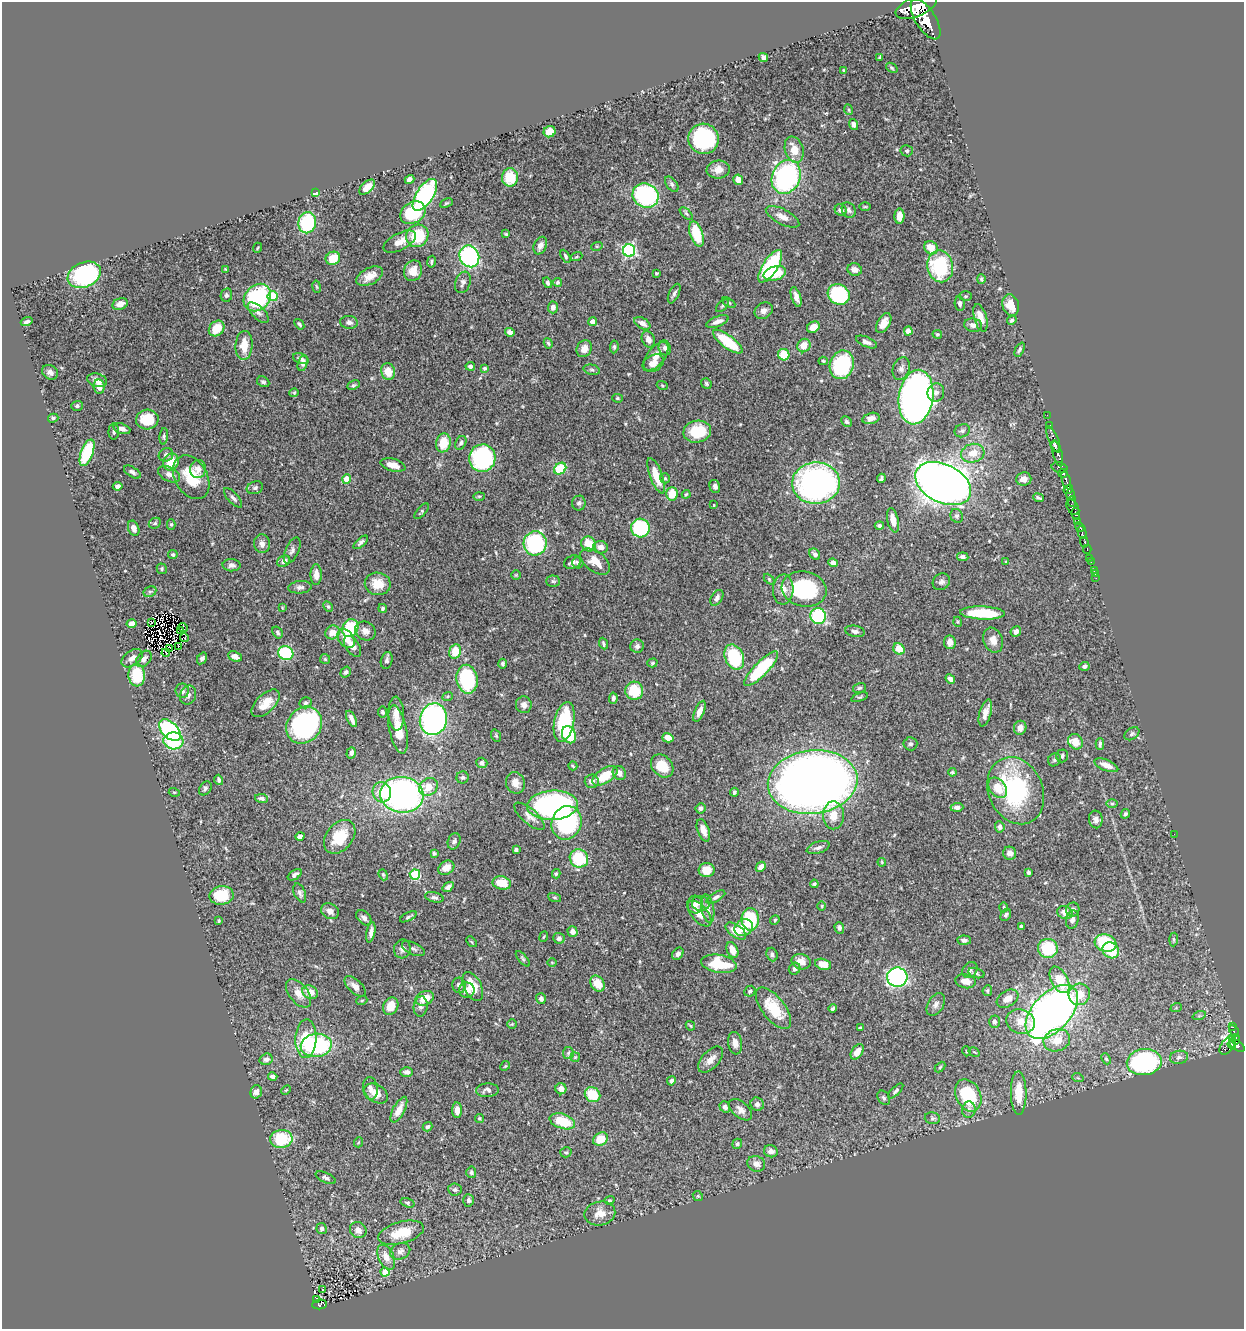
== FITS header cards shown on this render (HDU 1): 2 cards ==
NAXIS1  =                 1242
NAXIS2  =                 1327

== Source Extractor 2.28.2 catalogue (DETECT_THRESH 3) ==
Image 1242 x 1327 px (HDU 1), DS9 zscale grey, 1 PNG px = 1 image px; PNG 1246 x 1331 px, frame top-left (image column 1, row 1327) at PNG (2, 2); each listed source drawn as its Kron ellipse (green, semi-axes under 4 px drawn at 4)
Background 0.573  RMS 0.021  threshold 0.0644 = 3 sigma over >= 5 px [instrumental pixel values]
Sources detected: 516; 6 with non-positive FLUX_AUTO (blend fragments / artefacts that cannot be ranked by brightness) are neither listed nor drawn; of the other 510, the 500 brightest by FLUX_AUTO listed and drawn (10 fainter detections omitted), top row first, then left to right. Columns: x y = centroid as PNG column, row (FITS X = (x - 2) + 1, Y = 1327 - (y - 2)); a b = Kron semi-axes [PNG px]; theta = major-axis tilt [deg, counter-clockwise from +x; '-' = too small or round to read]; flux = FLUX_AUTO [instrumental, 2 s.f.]
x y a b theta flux
916 7 22 10 23 2000
926 19 23 10 -58 2100
763 57 5 4 - 5
879 58 4 2 - 1.5
892 68 6 3 -36 1.8
844 71 3 3 - 2.1
849 110 5 3 - 1.6
853 124 6 4 -71 5.3
550 132 6 5 - 16
703 139 15 15 - 160
794 150 13 9 -72 20
907 151 6 5 - 2.6
718 169 11 9 8 12
510 177 9 8 - 38
786 177 17 14 65 220
409 179 5 4 - 4.8
738 180 5 4 - 12
672 184 9 5 -54 3.3
367 187 9 5 43 11
316 193 4 3 - 6.5
425 195 18 8 57 240
646 196 13 12 - 190
446 203 7 4 25 1.9
865 207 5 3 - 1.5
841 210 6 5 - 7.3
849 210 8 6 -59 4.1
413 213 13 10 34 76
686 214 8 4 -42 2.6
899 216 7 5 89 12
783 217 18 7 -28 11
307 223 10 8 79 82
506 234 4 4 - 1.8
696 234 13 6 -72 52
417 236 11 10 - 53
400 242 18 8 27 14
540 246 9 6 66 6.7
597 246 6 3 17 1.5
257 248 5 3 - 1.3
931 248 7 6 - 23
629 251 6 6 - 220
469 256 11 9 -65 190
565 256 7 4 -60 2.7
576 257 6 3 19 1.3
333 258 7 6 - 28
432 262 6 4 80 2.4
770 266 19 7 57 140
940 266 16 13 -79 110
226 269 4 4 - 1.7
855 270 7 6 - 8.2
413 271 10 9 - 15
656 273 3 3 - 1.7
775 273 11 7 18 40
84 275 17 12 23 210
370 276 14 8 27 14
981 279 5 4 - 2.2
463 282 11 7 69 5.4
557 282 4 4 - 1.9
548 283 5 4 - 3
316 287 6 3 -80 1.5
674 294 10 5 64 4.3
839 294 11 10 - 85
226 295 7 5 78 3.4
273 296 5 5 - 54
966 296 6 5 - 2
796 297 10 4 -73 8.7
257 298 15 12 47 140
729 302 7 4 -32 2
120 304 8 5 22 10
960 304 7 5 -81 3.7
1011 305 11 8 -72 19
722 306 8 4 45 2.2
553 307 6 5 - 6.1
764 311 9 7 34 7.3
258 313 13 6 -44 6.4
980 318 14 6 -75 15
1012 320 5 4 - 2.8
27 322 6 4 17 3.9
349 322 9 6 -5 5.4
593 322 4 4 - 11
717 322 12 5 21 8
642 323 9 5 -31 7.9
884 323 11 6 60 14
299 324 6 4 -51 2.9
973 325 9 6 -10 7.1
813 327 6 5 - 12
217 328 9 7 46 26
908 331 4 4 - 17
510 332 5 4 - 6.2
937 334 5 4 - 1.9
648 339 8 6 -66 8.6
728 342 18 6 -37 65
866 342 11 5 -23 5.9
548 343 5 4 - 2.2
244 345 14 8 87 25
804 346 7 6 - 18
614 347 6 4 83 2.7
665 348 7 6 - 5.1
584 349 9 7 60 9.8
1019 350 7 4 63 2.9
784 355 6 5 - 39
656 356 17 8 51 13
301 359 8 5 -21 4.3
823 361 4 4 - 1.9
303 363 8 5 73 6.4
653 363 11 8 27 10
842 365 14 11 72 140
470 366 5 4 - 3.8
485 368 4 3 - 2.4
901 369 12 8 68 6.9
592 370 8 5 -12 2.6
50 372 8 7 - 5.9
388 372 8 6 -78 20
97 380 10 6 -15 11
263 382 6 5 - 2.8
706 383 6 5 - 2.4
353 385 6 4 26 2.1
662 385 6 3 -19 1.6
99 386 7 5 -81 13
936 392 9 8 - 7.1
294 393 4 4 - 1.5
916 397 27 17 82 1100
618 398 5 4 - 1.9
77 406 6 5 - 2.9
1047 415 2 2 - 4.7
53 418 5 4 - 2.5
871 418 9 5 13 7.3
147 420 11 10 - 45
847 422 6 4 -44 2.8
1050 425 2 2 - 4.9
122 429 9 5 -19 6.9
114 431 8 5 89 3.6
962 431 8 6 22 4.2
697 432 14 11 12 52
164 436 8 4 83 2.6
1053 440 14 5 -68 240
443 443 9 7 79 32
461 443 7 5 64 4
1055 446 6 4 -81 180
87 453 14 6 69 95
973 453 12 9 15 20
1057 453 13 4 -74 350
166 455 7 6 - 4.3
482 458 14 13 - 220
171 462 9 7 59 33
393 465 13 6 -15 12
1059 468 8 5 -12 97
198 469 9 8 - 8.7
560 469 7 5 41 54
132 472 9 5 -32 4
1063 473 4 3 - 120
169 474 12 7 -28 7
656 476 19 6 -70 30
191 477 23 16 -60 49
665 478 5 5 - 2.3
881 478 5 3 - 2.6
347 479 4 4 - 36
1024 479 7 6 - 7.5
1066 480 9 3 -74 130
816 483 24 21 3 440
943 484 30 19 -26 1600
118 486 5 4 - 4.9
715 486 6 5 - 5
255 488 8 6 20 3.7
1068 489 5 4 - 130
672 494 6 5 - 30
686 494 4 3 - 1.7
1070 494 5 3 - 51
479 496 6 4 1 1.7
233 498 12 5 -48 4.7
1039 498 6 3 -22 2.7
1072 501 5 3 - 120
579 503 7 7 - 4.2
714 505 4 3 - 1.2
1073 507 8 5 -58 350
421 511 10 4 48 2.5
1076 514 6 3 -77 140
957 516 7 6 - 3.3
893 520 12 5 -77 13
1078 522 4 4 - 220
155 523 6 5 - 2.4
171 524 5 4 - 2.1
879 526 4 4 - 3.8
1080 527 5 3 - 200
134 528 8 5 -67 7.9
640 528 9 9 - 110
1082 532 7 3 -75 68
361 542 9 4 42 3.6
1084 542 5 3 - 52
535 543 12 11 - 190
262 544 9 8 - 7.6
589 544 8 7 - 29
601 547 7 6 - 9.5
1087 549 4 2 - 7.5
292 551 14 6 65 5
815 554 6 5 - 4
173 555 5 4 - 2.3
963 557 6 4 -7 4.3
1090 558 2 2 - 6.6
284 561 7 5 31 5.8
595 561 17 10 -37 23
1091 561 3 2 - 7.8
572 562 9 6 22 6.6
1006 562 4 3 - 1.3
578 563 6 5 - 2.7
833 563 5 4 - 6.7
232 565 9 6 -2 5.4
162 569 5 5 - 2.6
1094 571 3 2 - 1.5
316 574 10 5 89 12
1095 574 2 2 - 1.6
516 575 5 5 - 1.6
1096 578 2 2 - 2.1
769 579 6 4 -46 1.8
553 581 7 5 -2 3
941 582 9 8 - 4.9
378 584 13 11 -11 23
300 587 12 6 5 4.9
783 589 15 10 87 13
804 589 22 17 -12 110
150 592 7 5 28 2.7
717 598 9 5 58 5.1
328 607 6 4 -62 2.1
282 608 4 3 - 1.2
383 608 4 4 - 2.7
983 613 22 6 -2 66
818 616 8 7 - 110
958 622 5 3 - 1.4
151 623 3 2 - 1.6
131 624 5 4 - 12
183 628 5 3 - 1.9
350 628 9 8 - 69
181 631 3 2 - 1.5
365 631 10 9 - 8.6
855 631 10 5 -10 4.8
1016 631 6 4 47 5.6
277 632 6 4 -57 3.1
332 632 7 6 - 15
184 638 4 2 - 1.5
346 639 11 7 -52 18
993 640 13 9 -68 12
950 642 7 6 - 9.7
603 644 6 3 -68 2.4
179 646 3 2 - 1.5
352 646 12 6 -55 11
637 646 7 6 - 5.2
169 648 3 2 - 1.2
899 649 6 5 - 22
455 651 7 6 - 29
166 653 4 2 - 4.3
286 653 8 7 - 93
235 656 7 5 -23 9.5
734 657 13 9 -66 100
132 658 12 7 35 8.4
202 658 6 4 56 4.2
144 659 9 6 50 8.3
325 659 5 5 - 2.2
387 660 8 5 77 3.8
652 663 5 4 - 2.1
503 664 5 4 - 3.3
1084 666 5 4 - 3.4
761 669 23 7 46 97
346 672 6 5 - 3.6
137 675 11 8 -85 57
467 679 14 10 -80 120
950 679 5 4 - 5
859 688 7 5 17 2.6
182 691 7 6 - 6.2
634 691 9 9 - 40
188 695 10 8 67 6.5
448 696 5 3 - 1.4
860 697 8 4 20 2.2
613 698 5 4 - 4
266 703 17 9 44 21
306 703 6 5 - 2.8
524 705 8 8 - 7.7
699 711 11 4 67 8.8
383 712 5 4 - 2.9
396 713 17 7 -87 12
985 713 14 6 74 9.7
352 719 9 3 -65 6.7
433 719 16 13 76 350
564 722 20 10 77 96
304 725 19 17 51 270
1020 728 7 6 - 8.3
170 730 13 8 -44 200
398 730 25 8 -78 27
1132 734 8 5 35 3.4
569 735 9 6 -66 65
496 736 6 4 -70 1.9
668 738 6 4 -15 13
173 741 10 8 -5 73
1075 742 8 7 - 21
910 744 7 6 - 3.3
1100 744 5 3 - 2.7
351 753 6 4 72 4.8
1062 756 6 5 - 3.6
1054 760 7 6 - 3
482 763 6 5 - 4.7
1106 765 12 5 -22 12
573 766 5 2 - 1.5
662 766 13 10 -48 30
952 772 4 3 - 1.7
619 773 7 6 - 8.4
605 776 14 7 32 37
462 777 6 6 - 2.9
219 780 5 4 - 3.4
592 781 7 6 - 7.6
813 782 45 32 6 2000
515 783 11 9 -68 13
429 787 10 8 35 23
205 788 7 5 51 3.4
998 788 11 8 -52 24
1016 791 35 27 -66 180
174 792 5 3 - 1.2
382 792 10 9 - 29
734 792 4 4 - 2.5
402 795 21 18 -7 460
261 798 6 4 -10 4.8
1112 803 6 4 0 2.3
552 805 25 14 3 350
957 807 6 4 1 5.5
700 808 5 5 - 3.8
1125 814 5 4 - 2.7
833 815 14 10 90 18
529 816 19 7 -41 9.9
1096 819 9 7 -85 7.6
567 823 17 15 68 160
1000 827 5 4 - 5.4
703 830 11 5 -69 10
1174 834 3 2 - 2.1
300 837 5 4 - 4
340 837 19 13 51 44
454 841 8 6 68 3.4
818 848 12 6 18 5.2
516 850 4 3 - 3
434 853 4 4 - 2
1010 853 6 6 - 6.9
579 858 9 8 - 63
882 862 4 3 - 1.5
761 867 5 4 - 7
446 868 8 6 33 11
707 870 8 7 - 19
1029 873 4 4 - 3
556 874 4 3 - 2.2
295 875 8 4 32 5.2
383 875 6 4 -68 1.8
415 875 5 5 - 96
502 883 9 6 -11 26
814 884 4 4 - 2.4
448 887 6 4 36 5.6
300 893 10 5 -67 4.4
221 895 12 9 8 53
434 897 9 5 -13 3.7
554 897 7 3 -19 2
716 897 10 4 31 4.3
701 903 9 7 -11 6.8
695 905 9 8 - 7
822 906 5 3 - 1.2
1004 907 5 3 - 1.6
708 909 14 6 -81 7.7
1073 909 7 6 - 4.8
330 911 9 7 -30 9.1
1065 912 8 6 -25 11
700 914 15 8 -49 16
1006 915 6 5 - 3.1
408 917 9 3 27 2.8
364 918 9 6 -43 6.2
750 919 11 9 -89 79
1072 919 9 6 80 5.7
775 920 5 4 - 2.1
219 921 4 3 - 1.9
1021 926 3 3 - 2.2
744 928 9 8 - 23
839 928 6 5 - 3.4
573 931 5 5 - 7.9
736 931 12 6 -36 23
371 932 10 4 79 6.6
544 937 5 3 - 1.5
559 938 5 5 - 4.1
1174 939 7 4 87 2.2
964 940 7 4 -5 3.3
471 942 6 3 -47 1.5
1105 943 11 8 -17 81
1048 948 10 9 - 59
402 949 9 8 - 6.1
413 949 12 6 -26 4.6
732 950 8 5 -64 14
1111 950 9 7 -37 39
678 954 6 5 - 5
772 955 7 5 -69 5
523 959 9 4 -50 2.5
552 962 5 3 - 1.3
801 962 9 7 -17 13
719 964 18 9 -10 51
823 964 8 5 -14 18
795 969 6 5 - 4.5
970 970 9 6 54 4.5
976 973 8 5 -16 2.8
897 977 10 9 - 290
1060 980 14 8 -61 32
965 981 10 7 -12 11
598 984 8 6 -54 21
459 985 8 7 - 6.2
355 986 13 6 -43 9.5
473 987 15 8 -64 28
467 990 8 7 - 10
750 991 6 5 - 2.8
987 991 5 4 - 1.9
310 992 8 6 -25 17
299 993 16 9 -52 14
1079 994 11 10 - 25
425 998 9 7 25 20
541 999 5 5 - 4.1
1007 999 12 8 32 11
362 1000 5 3 - 1.7
936 1004 12 7 59 6.7
391 1006 9 7 63 18
421 1006 10 7 81 5.6
773 1008 25 11 -52 47
1176 1008 6 3 19 1.7
833 1009 4 3 - 3
1052 1012 32 19 47 870
1199 1016 7 4 19 2.4
1020 1021 14 12 -18 21
994 1022 6 5 - 4.3
512 1024 4 4 - 1.5
690 1026 5 3 - 1.5
1233 1027 4 3 - 12
860 1028 3 3 - 2.2
1234 1031 6 3 -60 24
1233 1038 4 3 - 39
306 1039 19 10 87 52
1236 1039 5 3 - 47
1057 1040 13 11 18 24
735 1043 11 7 -82 8.7
1232 1044 4 3 - 100
316 1045 15 11 6 130
1237 1045 9 5 -34 160
1227 1046 10 6 51 120
966 1051 5 3 - 1.2
857 1052 8 5 57 12
974 1052 6 4 -31 2
568 1053 6 5 - 3.2
575 1057 5 5 - 1.6
1179 1057 9 6 9 4.8
266 1059 7 5 19 4.7
1106 1059 6 4 -66 2
711 1060 16 8 47 10
1144 1062 17 13 8 250
505 1066 5 4 - 1.4
940 1067 6 3 46 1.8
407 1072 6 5 - 4
273 1077 4 3 - 4.9
1078 1078 6 3 -18 1.6
671 1081 5 4 - 3.1
370 1088 11 7 -82 7.1
561 1089 5 5 - 8.7
286 1090 6 3 44 1.4
487 1090 11 7 3 6.1
896 1091 10 4 45 2.9
256 1092 6 5 - 7.6
376 1093 13 8 -33 16
1019 1093 21 8 -89 34
592 1095 8 7 - 43
968 1095 17 12 -64 94
884 1098 8 5 -56 3.4
757 1104 7 6 - 5.1
725 1107 6 5 - 3.8
399 1110 14 6 62 16
457 1110 8 4 -86 9.1
741 1110 13 8 -42 8.8
969 1110 8 6 83 5.2
479 1118 4 4 - 1.9
932 1118 8 5 -14 3.4
562 1121 13 7 -18 48
427 1127 5 4 - 3.4
281 1139 11 9 7 69
601 1139 8 6 31 28
359 1142 5 3 - 1.2
737 1144 5 4 - 3
771 1151 7 6 - 7.9
566 1152 5 5 - 2.3
756 1164 9 7 -19 8.6
471 1172 6 5 - 3.2
326 1178 11 5 -25 4.3
455 1190 6 6 - 3.7
698 1196 5 4 - 1.9
468 1200 6 5 - 3.6
609 1200 5 4 - 1.7
407 1203 7 4 -18 2.5
600 1213 15 12 11 16
322 1229 5 5 - 5.1
358 1230 9 7 -39 9
401 1233 23 11 15 41
400 1251 10 8 24 6.5
386 1257 13 7 -66 15
385 1272 4 4 - 32
323 1289 3 2 - 1.6
316 1300 3 3 - 8.2
320 1304 7 4 8 26
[10 fainter detections neither listed nor drawn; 6 non-positive-flux detections neither listed nor drawn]